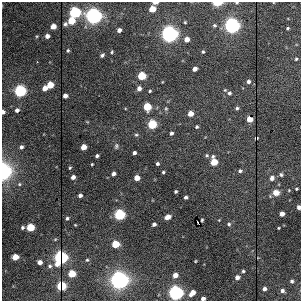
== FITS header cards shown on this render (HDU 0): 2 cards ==
NAXIS1  =                  299
NAXIS2  =                  299

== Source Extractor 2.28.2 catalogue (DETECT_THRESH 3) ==
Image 299 x 299 px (HDU 0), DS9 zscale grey, 1 PNG px = 1 image px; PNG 303 x 303 px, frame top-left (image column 1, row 299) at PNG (2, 2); no overlay
Background 2070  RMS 32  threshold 96.6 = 3 sigma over >= 5 px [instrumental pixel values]
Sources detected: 100; all 100 listed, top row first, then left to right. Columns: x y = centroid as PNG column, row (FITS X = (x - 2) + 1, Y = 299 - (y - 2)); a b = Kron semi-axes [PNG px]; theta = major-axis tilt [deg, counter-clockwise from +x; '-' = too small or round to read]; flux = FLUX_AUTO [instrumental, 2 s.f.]
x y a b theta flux
155 2 5 2 - 1.2e+04
217 3 6 3 0 7.0e+04
236 3 5 3 - 2.3e+03
152 9 5 4 - 4.5e+04
75 12 5 5 - 3.4e+05
93 16 7 6 - 1.3e+06
71 21 7 5 30 6.0e+04
185 22 4 3 - 2.1e+03
214 25 5 4 - 3.3e+03
53 26 4 4 - 2.2e+04
232 26 6 6 - 1.1e+06
288 28 4 3 - 3.0e+03
119 30 4 4 - 9.6e+03
169 34 7 6 - 1.4e+06
47 36 4 4 - 1.1e+04
187 39 4 4 - 1.7e+04
68 51 4 3 - 2.7e+03
112 52 4 3 - 2.4e+03
203 52 4 3 - 2.8e+03
102 55 4 3 - 4.4e+03
296 59 4 4 - 2.6e+03
37 62 2 2 - 1.0e+03
195 69 4 4 - 1.2e+04
141 76 5 5 - 1.1e+05
248 82 5 5 - 5.8e+03
50 85 5 5 - 5.1e+04
45 88 4 4 - 1.6e+04
139 88 5 4 - 1.1e+04
225 90 4 4 - 2.0e+03
20 91 5 5 - 4.0e+05
150 91 3 3 - 2.5e+03
229 93 5 5 - 4.7e+03
65 96 4 4 - 1.0e+04
147 107 5 5 - 8.0e+04
166 108 6 5 - 3.0e+03
237 108 4 3 - 4.0e+03
17 110 4 4 - 7.1e+03
3 112 4 3 - 7.4e+03
190 114 4 4 - 2.4e+04
249 119 4 4 - 2.7e+04
152 124 5 5 - 1.4e+05
197 127 3 3 - 3.1e+03
171 133 4 4 - 5.2e+03
136 135 5 4 - 3.1e+03
116 146 7 5 89 4.1e+03
21 147 4 4 - 6.1e+03
83 147 4 4 - 2.7e+04
134 153 4 3 - 5.4e+03
207 155 5 4 - 3.0e+03
97 156 4 3 - 5.0e+03
214 162 6 5 - 5.7e+04
92 164 3 2 - 1.8e+03
157 164 3 3 - 4.7e+03
70 168 4 3 - 2.4e+03
3 171 8 5 88 6.6e+05
240 171 5 4 - 4.1e+03
163 172 3 3 - 3.0e+03
114 174 4 4 - 8.6e+03
281 175 5 5 - 4.0e+03
73 177 4 4 - 9.9e+03
137 178 4 4 - 2.5e+04
272 178 6 5 - 8.3e+03
19 184 5 5 - 3.0e+03
296 189 3 3 - 2.4e+03
176 191 3 3 - 3.2e+03
276 193 7 7 - 1.8e+04
80 195 4 4 - 6.7e+03
186 197 4 3 - 4.9e+03
299 207 4 3 - 6.7e+03
119 214 5 5 - 2.9e+05
282 214 4 4 - 1.7e+04
167 217 5 4 - 1.4e+04
67 218 4 3 - 4.1e+03
202 220 3 3 - 2.5e+03
219 220 4 4 - 1.2e+03
154 224 4 4 - 6.5e+03
229 224 5 5 - 3.6e+03
75 225 4 3 - 1.6e+03
30 227 5 5 - 7.9e+04
22 228 3 3 - 3.8e+03
278 228 3 2 - 2.0e+03
115 244 5 5 - 7.3e+04
15 257 5 4 - 3.5e+04
60 258 7 6 - 4.4e+05
87 260 4 4 - 2.8e+03
195 261 3 2 - 1.7e+03
40 262 4 4 - 1.1e+04
50 266 6 5 - 4.5e+03
243 271 4 4 - 3.4e+03
72 274 5 5 - 6.0e+04
175 275 4 4 - 1.7e+04
237 277 5 5 - 9.9e+03
119 280 9 6 88 2.0e+06
292 281 5 4 - 4.7e+03
61 286 6 5 - 9.0e+04
264 289 5 4 - 7.7e+03
282 291 5 5 - 7.3e+03
176 293 6 6 - 9.3e+05
192 293 6 4 49 2.0e+04
203 298 4 4 - 8.1e+03
At the frame edge (FLAGS 8, measured only in part): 8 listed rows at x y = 155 2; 217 3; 236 3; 3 112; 3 171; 299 207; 176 293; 203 298